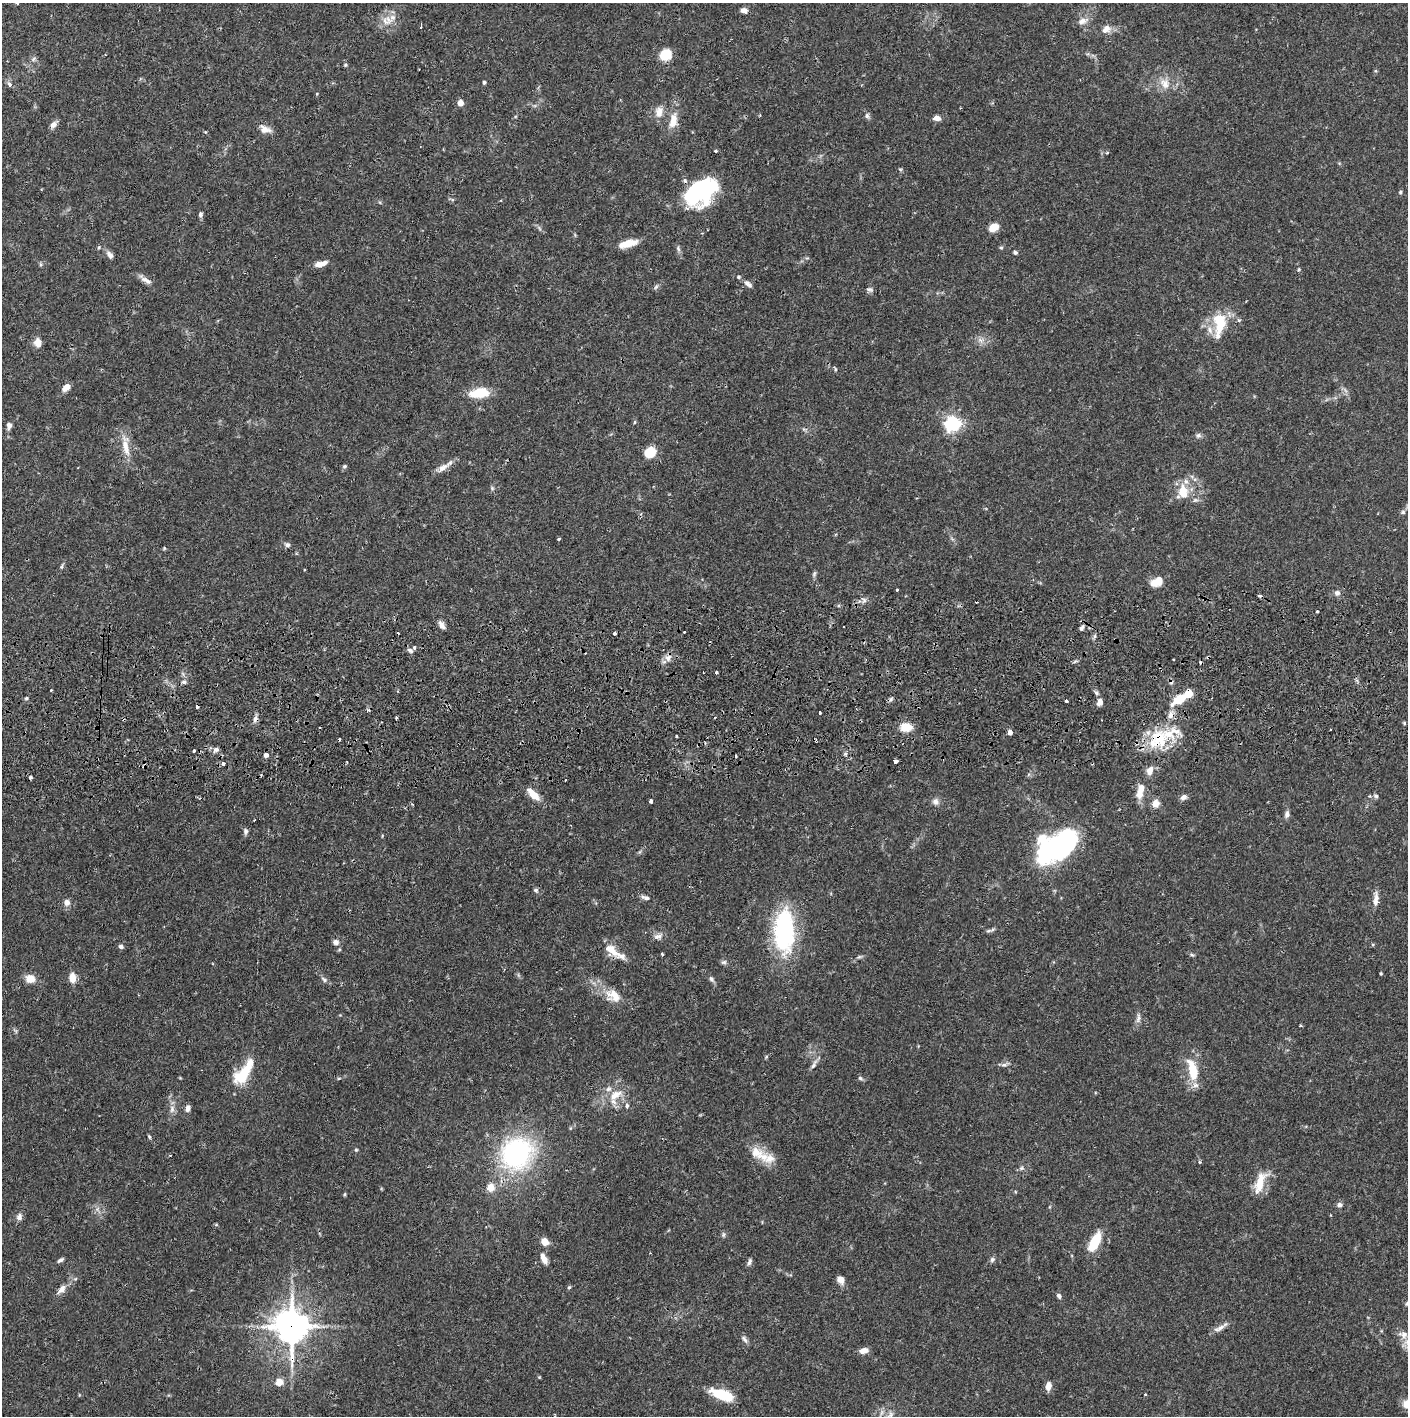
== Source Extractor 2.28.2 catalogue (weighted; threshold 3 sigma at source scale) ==
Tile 5 of 3 x 3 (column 2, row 2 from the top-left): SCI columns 1410-2815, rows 1472-2885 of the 4227 x 4357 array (HDU 1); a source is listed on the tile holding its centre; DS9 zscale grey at full resolution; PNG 1410 x 1418 px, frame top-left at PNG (2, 3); no overlay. Shown black and unused: <1% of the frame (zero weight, under 2 of 3 exposures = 3% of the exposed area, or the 3 px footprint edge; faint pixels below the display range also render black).
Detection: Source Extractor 2.28.2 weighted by HDU 2 'WHT'; one run over the whole footprint, this tile lists its part. Background 0.0679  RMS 0.0049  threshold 0.0219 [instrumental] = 3 sigma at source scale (4.5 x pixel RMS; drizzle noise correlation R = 1.50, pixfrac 1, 0.05/0.05 arcsec/px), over >= 5 px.
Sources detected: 210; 1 too faint to see at this stretch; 4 inside a brighter object's white glare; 15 cosmic-ray / hot-pixel residue — not listed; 13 inside a brighter listed object's ellipse — not listed separately; the other 177 listed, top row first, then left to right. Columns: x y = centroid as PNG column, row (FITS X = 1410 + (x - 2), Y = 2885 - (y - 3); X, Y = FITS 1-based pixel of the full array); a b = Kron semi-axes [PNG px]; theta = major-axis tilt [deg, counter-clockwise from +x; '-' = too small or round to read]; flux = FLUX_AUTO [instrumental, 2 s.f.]
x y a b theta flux
17 3 3 2 - 0.54
744 10 8 6 -24 2.1
385 21 14 10 -51 4.5
1083 21 15 8 18 3.4
421 27 3 2 - 1.3
1106 29 13 9 38 3.8
666 54 11 10 - 11
33 59 7 4 87 0.99
345 65 5 4 - 0.62
484 82 5 4 - 0.76
1165 83 17 12 -66 6
10 84 7 5 -64 1.8
317 94 4 3 - 0.44
460 103 6 6 - 2.8
659 112 16 11 85 4.5
867 116 8 6 -68 1.3
937 118 9 6 -5 2.4
673 120 23 10 77 6.6
53 125 11 6 54 2.4
265 129 15 9 -18 3.8
205 132 5 4 - 0.47
715 151 3 3 - 1.5
1107 153 5 4 - 0.7
900 169 6 3 -18 0.57
703 190 32 20 45 56
1400 192 5 4 - 0.75
452 199 6 4 -19 0.67
200 215 6 4 88 1.3
994 227 10 8 28 5.4
628 244 21 7 15 8.4
1001 248 5 5 - 0.69
678 249 9 4 -68 1.1
1015 252 5 5 - 0.91
110 255 10 7 -53 2.1
40 264 6 4 -72 0.68
321 264 16 6 13 3.7
1299 270 5 5 - 0.65
738 277 5 5 - 0.74
146 280 17 7 -29 2.7
748 284 12 6 -41 2.2
656 287 8 5 53 1
870 289 8 6 -21 1.3
1239 320 5 4 - 0.81
1220 321 19 14 -68 14
980 340 7 5 -45 1.7
38 343 11 8 -84 3.7
835 369 5 3 - 0.61
66 387 8 5 38 4.8
480 393 20 10 8 14
635 422 5 3 - 0.47
952 424 6 6 - 150
9 426 8 6 83 1.7
1198 435 8 6 36 1.3
125 445 30 9 -83 7.4
650 452 11 9 28 12
344 466 6 5 - 0.81
442 468 19 7 34 3.9
492 488 7 4 -46 0.75
1183 492 17 12 80 10
1403 512 6 5 - 0.97
559 539 3 3 - 0.77
287 545 7 6 - 1.4
164 548 4 4 - 0.49
62 566 6 4 71 0.75
814 574 8 5 66 0.96
1157 581 15 9 31 6.5
897 590 3 2 - 0.55
1337 593 8 6 -13 1.7
864 600 7 4 57 1.3
1317 611 3 3 - 0.78
442 625 12 6 -55 2.3
1082 628 8 5 55 1.3
614 633 3 3 - 0.99
1095 636 6 4 71 0.85
410 650 9 6 -37 1.5
1208 657 4 3 - 0.83
668 658 9 7 -88 2.5
716 672 3 3 - 1.1
184 682 7 6 - 1.2
1096 693 6 5 - 1
26 698 5 4 - 0.66
1179 699 17 8 32 12
891 700 7 4 46 1
1066 701 3 3 - 1.6
1100 702 8 6 65 3
819 712 3 3 - 1.5
1170 715 11 7 70 3.1
714 717 3 3 - 0.91
255 719 10 6 73 1.8
1404 723 3 3 - 0.86
906 727 12 9 0 7.7
1010 732 4 4 - 3.9
676 736 3 2 - 0.56
1160 739 29 19 -49 19
216 750 8 6 32 1.7
194 751 3 2 - 0.73
266 755 4 4 - 2.4
896 761 4 3 - 6.5
223 764 4 3 - 1.7
144 767 5 5 - 0.87
1150 771 12 8 69 3.5
30 777 3 3 - 2.8
1139 792 15 10 86 5.2
533 794 20 8 -45 6.1
1376 796 7 5 -16 1.1
1184 797 9 6 30 2
651 801 4 3 - 2.2
936 802 9 8 - 2.2
1155 804 8 7 - 4.6
1287 814 8 6 83 1.8
246 831 8 6 86 1.3
1053 848 45 24 34 83
536 890 7 6 - 1
645 898 10 6 -15 1.9
1376 899 20 6 84 3.5
67 902 8 7 - 2.7
988 931 8 5 28 1
784 932 52 26 88 53
658 936 13 8 16 2.4
336 942 7 7 - 2
121 947 5 4 - 1.6
611 950 21 10 -41 7.2
662 954 3 3 - 0.54
1192 955 6 5 - 0.74
859 957 7 4 18 0.83
724 962 8 5 15 1.2
1381 973 4 3 - 0.53
72 978 11 7 -86 4.8
30 979 9 8 - 6.2
324 979 10 6 -43 1.4
711 979 9 5 -53 1.3
613 995 22 16 -31 8.9
1138 1018 13 6 82 2.1
814 1064 16 5 63 2.2
1004 1065 9 5 18 1.4
1192 1070 26 10 -77 14
244 1073 35 13 55 17
339 1078 6 3 18 0.51
860 1078 6 5 - 0.98
616 1095 22 12 31 9
627 1106 6 5 - 1.4
188 1108 7 5 74 2.3
172 1109 11 6 90 2.3
149 1137 6 4 -62 0.67
356 1150 5 4 - 0.56
756 1152 19 15 -42 7.9
516 1153 31 28 47 84
170 1155 3 2 - 0.39
1199 1162 5 3 - 0.52
1021 1168 6 5 - 0.98
1260 1183 28 10 70 11
490 1188 7 7 - 6.6
345 1194 5 3 - 0.53
1339 1205 7 6 - 1.7
19 1217 9 8 - 1.9
723 1235 7 5 -85 0.9
1096 1239 17 12 64 9.6
544 1242 8 7 - 4.5
544 1259 12 6 -64 3.8
992 1259 7 6 - 1.2
60 1260 8 4 31 1.2
749 1262 9 5 69 1.3
841 1280 7 6 - 4.4
569 1287 5 4 - 0.62
61 1289 16 8 49 3.3
1059 1296 7 5 -55 1.3
1407 1303 8 5 52 1.1
292 1326 12 11 - 800
1220 1327 14 7 37 2.8
1404 1335 10 9 - 3
744 1339 11 5 -51 1.5
864 1350 10 6 12 3.2
539 1377 4 4 - 0.43
279 1382 8 7 - 4.7
1048 1386 9 6 79 3.5
722 1394 22 9 -19 18
1145 1394 3 2 - 0.69
Overlapping masked pixels (flux is a lower limit): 6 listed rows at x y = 703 190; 1208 657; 255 719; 1160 739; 144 767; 292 1326
Isophote crosses this tile's border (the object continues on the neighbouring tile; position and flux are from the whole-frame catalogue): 3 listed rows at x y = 17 3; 1403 512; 1407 1303